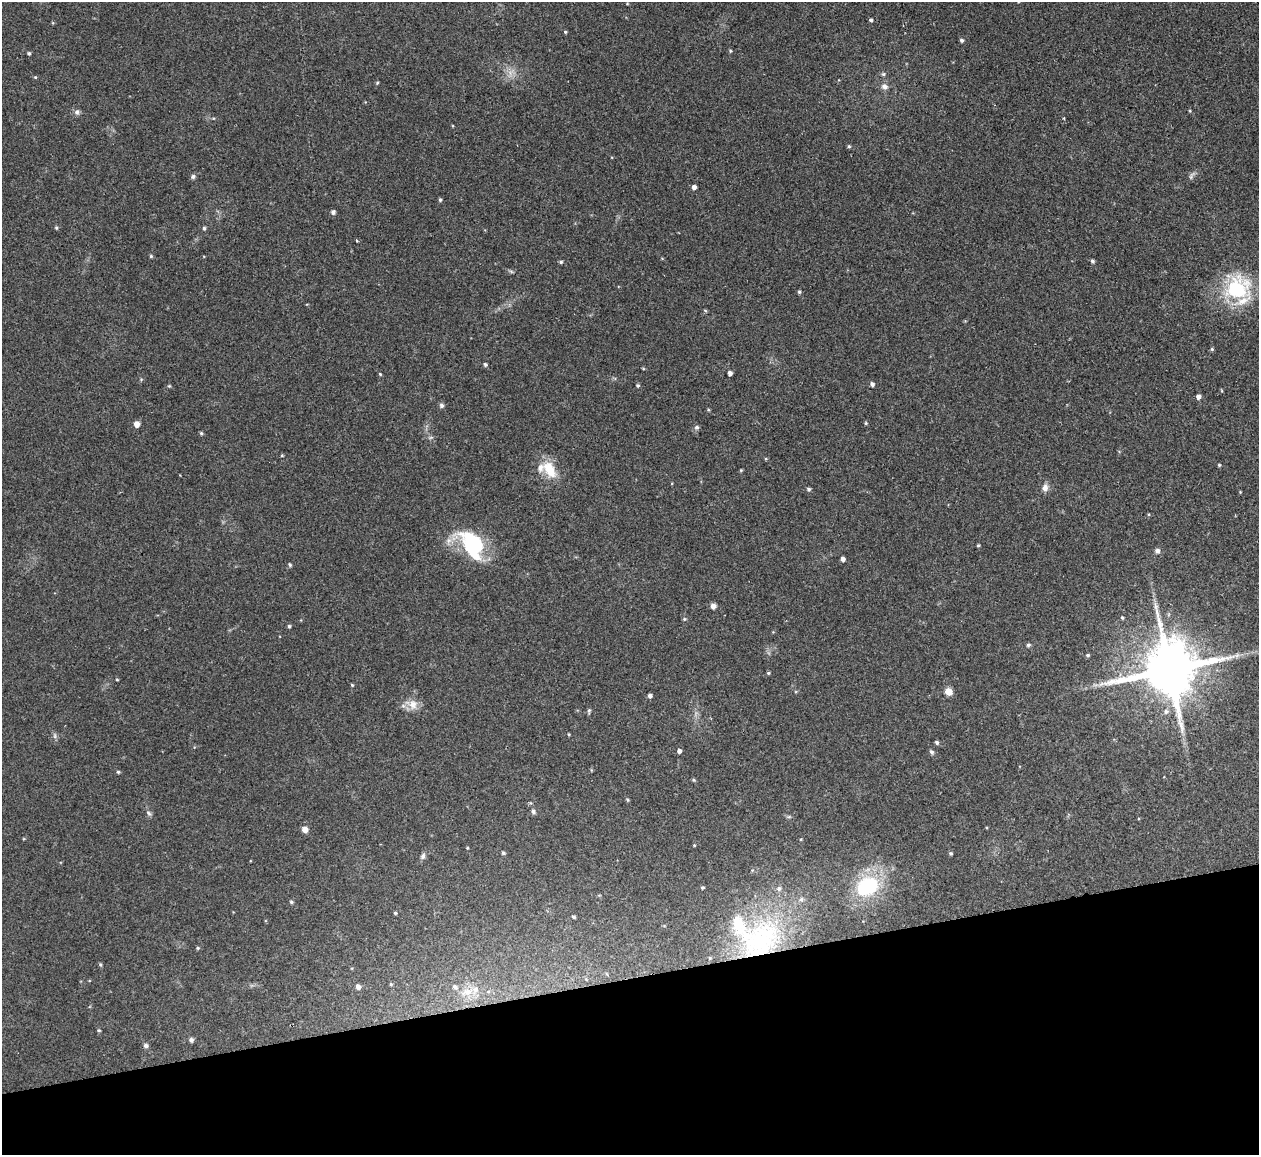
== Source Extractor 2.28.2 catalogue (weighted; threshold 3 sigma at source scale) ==
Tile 14 of 4 x 4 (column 2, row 4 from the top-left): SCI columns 1258-2514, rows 146-1298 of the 5086 x 5028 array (HDU 1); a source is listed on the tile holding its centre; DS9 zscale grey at full resolution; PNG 1261 x 1157 px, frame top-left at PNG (2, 2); no overlay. Shown black and unused: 15% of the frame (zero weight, under 2 of 3 exposures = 3% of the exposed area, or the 3 px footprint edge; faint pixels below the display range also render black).
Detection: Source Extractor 2.28.2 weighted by HDU 2 'WHT'; one run over the whole footprint, this tile lists its part. Background 0.0754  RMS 0.0089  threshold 0.0402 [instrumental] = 3 sigma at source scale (4.5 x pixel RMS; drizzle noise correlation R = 1.50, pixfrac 1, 0.05/0.05 arcsec/px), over >= 5 px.
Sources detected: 103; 8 inside a brighter listed object's ellipse — not listed separately; the other 95 listed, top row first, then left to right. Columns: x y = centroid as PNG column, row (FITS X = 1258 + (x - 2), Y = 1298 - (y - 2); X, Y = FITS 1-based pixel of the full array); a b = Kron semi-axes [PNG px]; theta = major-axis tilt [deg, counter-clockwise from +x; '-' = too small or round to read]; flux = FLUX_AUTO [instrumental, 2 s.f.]
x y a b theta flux
871 20 4 4 - 1.7
565 32 4 4 - 1.1
961 40 4 4 - 1.8
730 51 5 3 - 0.89
29 53 4 4 - 1.3
883 74 6 5 - 1.4
35 77 4 3 - 0.84
377 83 4 4 - 0.98
884 87 8 7 - 4.2
1190 111 4 3 - 0.74
77 112 7 6 - 2.4
849 146 5 4 - 1.1
193 176 6 5 - 2.1
1191 176 12 5 60 2.5
694 187 4 4 - 3.5
440 200 5 4 - 1.3
333 212 6 5 - 2.2
56 228 5 4 - 1.1
204 228 4 4 - 1.6
356 240 3 3 - 1.3
151 256 5 4 - 1.2
1092 261 5 4 - 1.6
561 262 5 4 - 1.4
1237 289 28 24 28 70
799 292 5 4 - 1.3
705 311 5 4 - 0.98
1212 349 5 4 - 1.1
485 364 5 4 - 1.5
730 373 4 4 - 3.7
380 374 5 3 - 0.88
872 384 5 4 - 2.8
638 385 4 4 - 1.3
169 386 5 4 - 0.98
1198 397 5 5 - 3.6
441 405 6 6 - 2.3
866 423 4 4 - 1
137 424 5 5 - 6.5
696 427 6 5 - 1.8
201 433 5 4 - 1.2
282 455 4 3 - 0.83
1219 465 4 4 - 0.93
549 469 22 12 -59 21
741 470 4 4 - 0.9
1045 488 9 8 - 4.5
809 489 5 5 - 1.6
1240 492 4 3 - 0.7
472 544 37 22 -60 65
978 545 4 3 - 1.1
1157 551 6 6 - 2.9
843 559 5 4 - 3.1
290 565 5 4 - 1.4
713 606 5 5 - 4.1
1122 618 4 3 - 1.1
684 619 5 4 - 1.1
289 626 4 4 - 1.5
1028 645 6 4 15 1.5
1088 655 5 4 - 1.3
1169 670 16 16 - 6400
768 673 4 4 - 1
117 680 4 3 - 0.72
352 685 4 3 - 0.85
948 691 7 7 - 7.4
650 696 4 4 - 2.5
413 704 14 12 -76 8.9
589 710 7 4 90 1.5
1166 711 7 7 - 2.9
55 736 7 4 -72 1.7
937 742 5 4 - 1.7
679 751 4 4 - 2.9
932 752 7 5 -41 1.7
118 772 4 3 - 1.3
693 780 5 4 - 1.1
628 800 5 3 - 0.97
533 811 6 6 - 2.3
149 813 7 5 -37 1.8
305 829 6 6 - 5.8
694 845 4 3 - 0.69
467 848 4 3 - 0.68
503 853 4 4 - 1.5
951 853 5 4 - 1.2
423 856 8 6 63 2.3
868 886 20 15 28 67
702 888 5 3 - 0.97
291 902 5 4 - 1.3
395 913 4 3 - 1
573 917 4 3 - 1.3
759 940 64 49 34 160
198 948 5 4 - 1.1
100 965 5 4 - 1.1
391 984 4 4 - 1.1
358 987 6 5 - 3.5
467 992 18 10 14 12
99 1030 5 4 - 1.1
191 1040 5 4 - 2.4
146 1046 5 5 - 2.6
Overlapping masked pixels (flux is a lower limit): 1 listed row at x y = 759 940